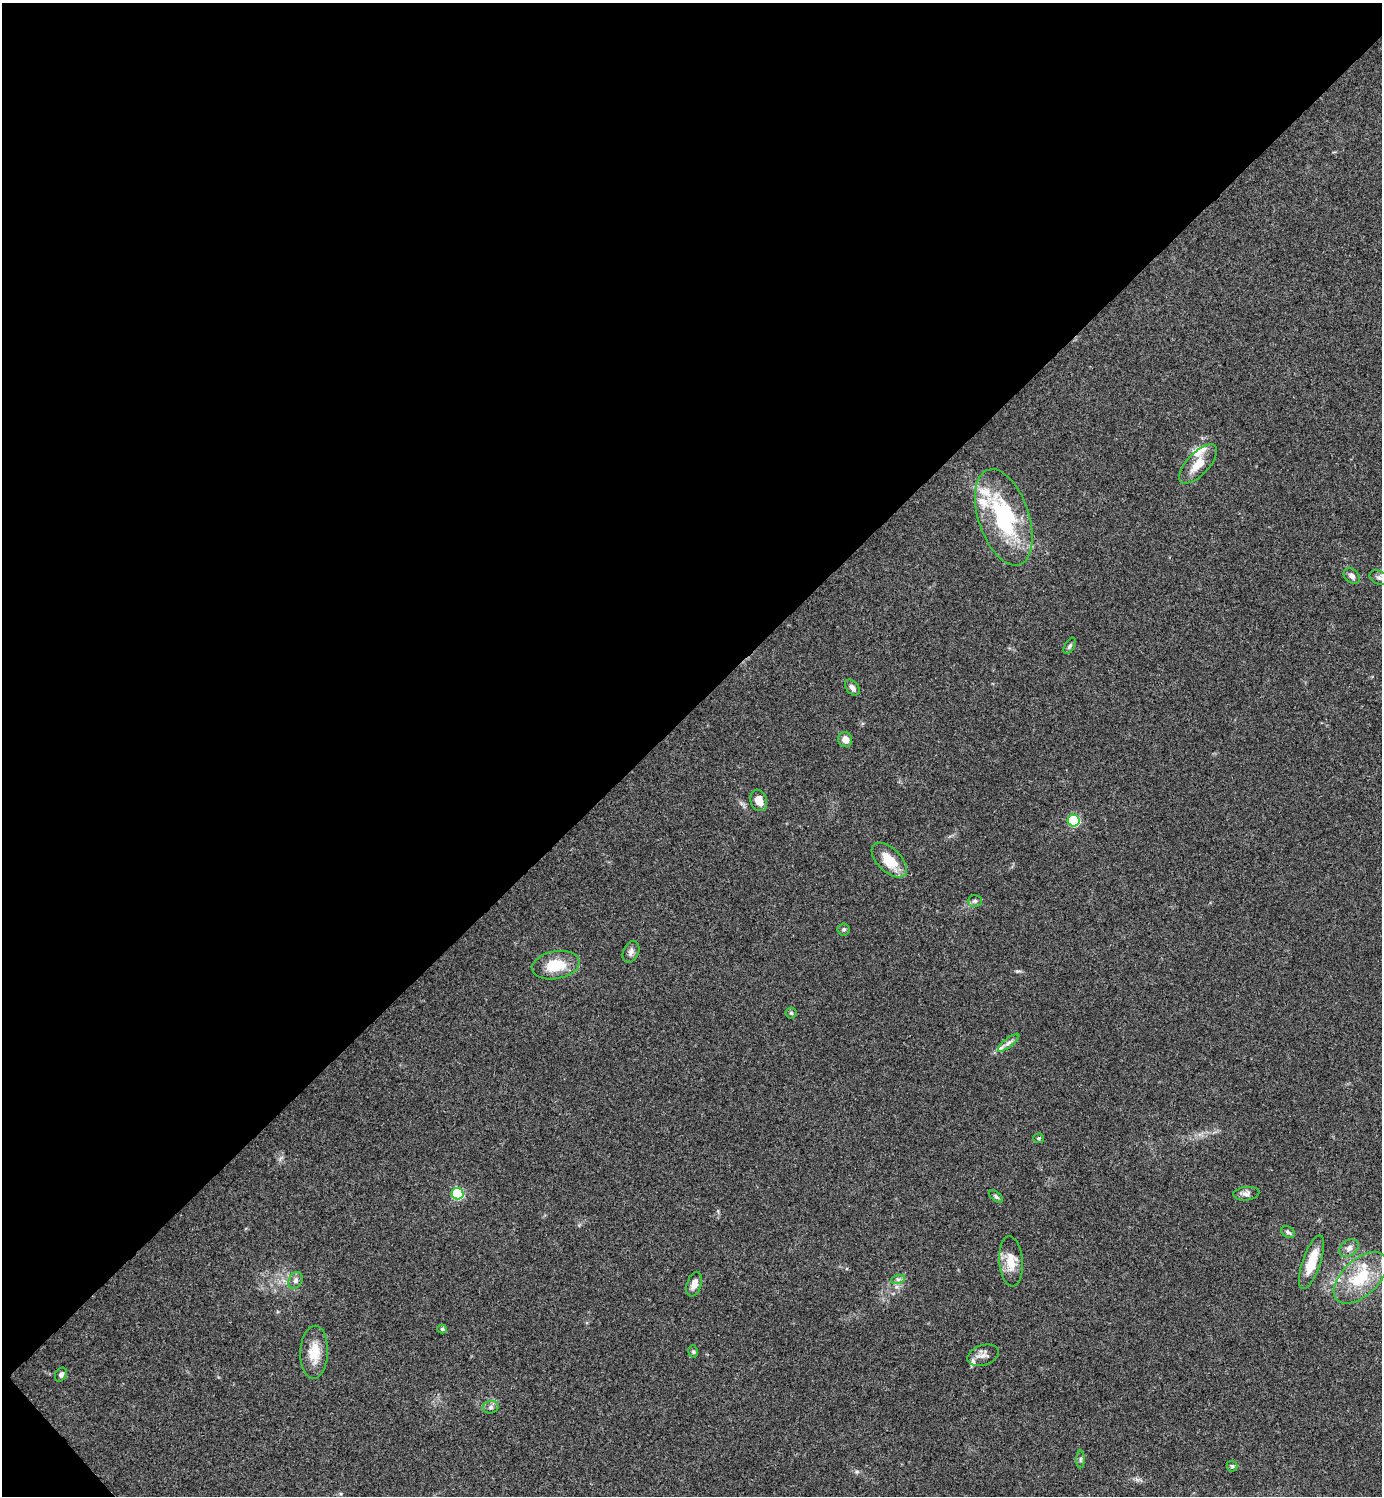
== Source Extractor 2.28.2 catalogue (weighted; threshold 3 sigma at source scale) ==
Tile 5 of 4 x 4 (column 1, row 2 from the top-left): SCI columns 160-1539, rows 2992-4485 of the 5980 x 5981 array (HDU 1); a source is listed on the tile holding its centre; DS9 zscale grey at full resolution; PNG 1384 x 1498 px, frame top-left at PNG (2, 3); each listed source drawn as its Kron ellipse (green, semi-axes under 4 px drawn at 4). Shown black and unused: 48% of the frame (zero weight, under 3 of 4 exposures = <1% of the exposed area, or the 3 px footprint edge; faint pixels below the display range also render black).
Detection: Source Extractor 2.28.2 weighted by HDU 2 'WHT'; one run over the whole footprint, this tile lists its part. Background 0.115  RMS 0.0066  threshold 0.0295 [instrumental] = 3 sigma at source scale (4.5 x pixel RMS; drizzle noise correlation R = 1.50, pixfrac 1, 0.05/0.05 arcsec/px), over >= 5 px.
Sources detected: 44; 8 inside a brighter listed object's ellipse — not listed separately; the other 36 listed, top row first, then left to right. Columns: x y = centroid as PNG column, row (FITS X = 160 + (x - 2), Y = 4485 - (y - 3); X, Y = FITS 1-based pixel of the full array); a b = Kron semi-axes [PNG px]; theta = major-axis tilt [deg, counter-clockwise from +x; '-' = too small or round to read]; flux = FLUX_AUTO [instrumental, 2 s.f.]
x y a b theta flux
1198 464 25 11 47 11
1004 517 50 25 -71 68
1352 576 9 7 -43 3.1
1379 578 10 6 -25 2.2
1070 646 9 4 59 1.3
852 687 9 6 -49 2.7
845 740 7 7 - 4.8
759 800 11 8 -71 7
1074 821 6 6 - 66
889 860 22 11 -44 16
975 901 7 6 - 1.5
844 929 6 6 - 1.2
631 952 11 7 65 2.8
556 965 24 14 10 18
791 1013 5 5 - 0.96
1009 1043 13 4 38 2.5
1039 1138 5 4 - 0.97
457 1194 6 5 - 69
1246 1194 13 7 6 2.6
996 1196 8 4 -38 1.3
1288 1232 7 5 -30 1.4
1349 1248 10 7 40 3.1
1011 1261 25 11 -85 11
1312 1262 28 9 71 16
1360 1278 32 18 43 29
898 1279 7 4 17 1.5
296 1280 9 6 59 2.4
694 1284 13 7 71 5
442 1329 5 4 - 1.2
693 1351 6 5 - 1.1
314 1352 26 14 87 13
983 1355 16 10 18 4.1
61 1375 7 5 57 1.8
491 1407 8 6 15 1.9
1080 1459 9 4 89 1.3
1232 1466 5 5 - 0.99
Isophote crosses this tile's border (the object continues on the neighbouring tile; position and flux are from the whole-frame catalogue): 1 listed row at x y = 1360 1278